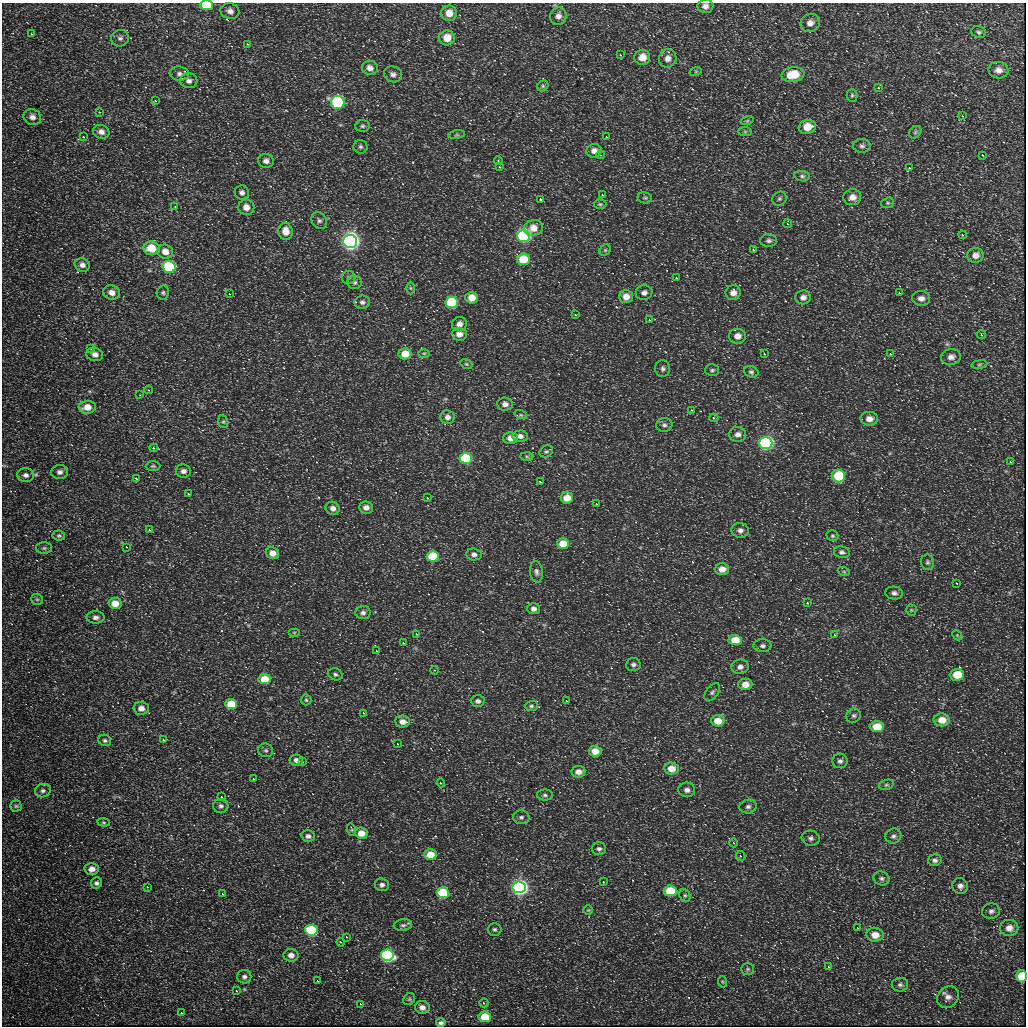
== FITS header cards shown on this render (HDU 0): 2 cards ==
NAXIS1  =                 1024
NAXIS2  =                 1024

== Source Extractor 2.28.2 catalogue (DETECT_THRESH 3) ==
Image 1024 x 1024 px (HDU 0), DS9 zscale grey, 1 PNG px = 1 image px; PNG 1028 x 1028 px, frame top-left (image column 1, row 1024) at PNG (2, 3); each listed source drawn as its Kron ellipse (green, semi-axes under 4 px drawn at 4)
Background 340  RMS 19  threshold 57.4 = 3 sigma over >= 5 px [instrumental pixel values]
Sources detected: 265; all 265 listed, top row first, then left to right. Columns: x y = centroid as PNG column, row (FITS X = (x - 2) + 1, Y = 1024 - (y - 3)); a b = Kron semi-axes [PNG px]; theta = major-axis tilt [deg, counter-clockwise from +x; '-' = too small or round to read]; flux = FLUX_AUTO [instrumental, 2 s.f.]
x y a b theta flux
206 5 6 5 - 4.6e+04
705 6 8 7 - 6.4e+03
230 11 9 8 - 6.3e+03
449 13 8 8 - 1.4e+04
558 16 9 8 - 8.0e+03
810 23 10 9 - 9.0e+03
979 32 7 6 - 2.6e+03
32 34 3 3 - 1.3e+03
120 38 9 8 - 4.4e+03
447 38 8 7 - 1.9e+04
248 44 3 3 - 1.0e+03
621 55 4 3 - 1.1e+03
642 57 8 7 - 1.5e+04
668 58 9 8 - 8.3e+03
370 68 8 7 - 7.5e+03
998 70 10 8 -4 8.1e+03
696 71 6 4 19 1.8e+03
179 74 9 7 -5 5.0e+03
393 74 9 8 - 5.6e+03
793 75 11 7 8 3.3e+04
189 81 8 7 - 5.5e+03
543 86 6 5 - 2.2e+03
879 88 4 4 - 1.6e+03
852 95 6 5 - 2.5e+03
156 101 3 3 - 3.0e+03
338 103 6 6 - 2.1e+05
99 112 4 3 - 1.0e+03
963 116 4 2 - 8.7e+02
32 117 9 8 - 6.8e+03
747 121 6 4 19 1.8e+03
362 126 7 5 2 2.8e+03
807 127 9 7 16 2.0e+04
101 132 8 7 - 6.8e+03
745 132 7 4 0 1.9e+03
915 132 7 5 46 2.5e+03
457 135 8 4 8 2.3e+03
84 137 3 2 - 2.9e+03
607 137 3 3 - 1.0e+03
862 146 9 7 -5 4.0e+03
360 147 7 7 - 3.1e+03
594 151 7 6 - 7.4e+03
600 155 4 3 - 1.8e+03
983 155 4 3 - 1.1e+03
266 161 8 7 - 5.6e+03
498 161 4 4 - 1.7e+03
500 167 3 3 - 1.1e+03
910 168 4 3 - 1.2e+03
802 176 8 5 -10 2.8e+03
242 193 7 7 - 4.6e+03
603 195 3 3 - 9.0e+02
852 197 9 8 - 1.1e+04
645 198 7 5 -11 2.4e+03
541 199 3 3 - 2.3e+03
779 199 7 6 - 3.1e+03
888 203 6 5 - 2.1e+03
600 204 6 4 -1 1.9e+03
175 207 2 2 - 1.0e+03
246 207 8 7 - 1.2e+04
319 220 9 7 -55 4.9e+03
788 224 4 3 - 2.3e+03
533 228 9 8 - 1.4e+04
286 231 8 7 - 1.5e+04
963 235 4 3 - 2.3e+03
524 236 6 6 - 4.7e+05
350 241 7 6 - 1.3e+06
769 241 8 6 1 3.8e+03
151 248 8 7 - 2.7e+04
605 250 6 5 - 2.1e+03
754 250 3 3 - 2.3e+03
165 252 8 7 - 1.2e+04
975 255 8 7 - 8.7e+03
523 259 6 6 - 3.8e+04
82 265 8 6 -23 6.0e+03
169 267 6 6 - 1.4e+05
348 278 7 6 - 2.8e+03
677 278 4 3 - 1.5e+03
355 282 7 7 - 3.1e+03
411 288 6 4 -89 2.0e+03
112 293 8 7 - 9.1e+03
163 293 7 6 - 2.7e+03
644 293 8 7 - 5.4e+03
733 293 7 7 - 8.5e+03
899 293 3 2 - 1.1e+03
230 294 3 3 - 8.0e+02
626 297 7 6 - 1.3e+04
803 297 8 7 - 6.5e+03
472 298 6 6 - 1.7e+04
921 298 9 7 -6 7.5e+03
362 302 8 6 6 4.3e+03
452 302 6 5 - 1.3e+05
576 315 3 3 - 4.4e+03
650 320 4 3 - 1.9e+03
459 324 7 7 - 8.1e+03
459 334 7 6 - 1.1e+04
982 335 4 4 - 2.2e+03
737 336 8 7 - 1.1e+04
91 349 3 3 - 3.4e+03
424 353 6 4 0 1.7e+03
95 354 8 6 -16 6.7e+03
405 354 6 5 - 2.2e+04
764 354 4 3 - 1.8e+03
891 354 4 3 - 2.5e+03
951 357 10 8 7 7.6e+03
466 364 6 4 -21 1.8e+03
979 364 8 4 9 2.3e+03
663 369 8 7 - 4.0e+03
712 370 7 6 - 2.8e+03
751 372 7 5 -19 2.9e+03
149 390 4 3 - 8.1e+02
140 395 3 2 - 7.0e+02
505 404 8 6 -6 6.4e+03
87 407 8 6 4 1.4e+04
692 410 3 3 - 1.1e+03
521 415 6 4 -18 1.7e+03
447 417 7 7 - 7.1e+03
714 418 4 4 - 2.0e+03
869 419 8 7 - 1.0e+04
223 422 6 5 - 1.9e+03
664 425 8 7 - 4.2e+03
738 434 8 7 - 7.1e+03
520 436 7 5 3 6.0e+03
511 438 7 6 - 1.1e+04
766 443 7 6 - 4.5e+05
154 448 4 3 - 2.3e+03
546 452 7 5 32 2.6e+03
527 457 6 4 -2 1.8e+03
466 458 6 5 - 1.6e+05
1011 462 3 3 - 2.0e+03
153 466 7 5 0 2.2e+03
183 471 7 6 - 5.4e+03
60 472 8 7 - 5.1e+03
26 475 8 7 - 5.3e+03
838 476 6 6 - 6.2e+04
137 479 4 3 - 2.2e+03
541 482 3 3 - 1.0e+04
189 494 3 3 - 6.3e+03
428 498 3 3 - 5.4e+03
567 498 6 5 - 2.0e+04
597 504 2 2 - 8.8e+02
366 507 7 6 - 7.3e+03
333 508 7 6 - 6.8e+03
150 530 4 3 - 2.5e+03
740 530 8 7 - 6.1e+03
59 536 6 5 - 2.2e+03
832 536 6 5 - 2.1e+03
563 544 6 5 - 2.7e+04
127 547 3 2 - 1.1e+03
44 548 8 5 0 2.6e+03
842 552 8 6 -12 3.6e+03
272 553 7 6 - 1.3e+04
474 554 8 6 -4 5.6e+03
433 556 6 5 - 6.5e+04
927 562 8 6 -80 3.3e+03
722 569 7 6 - 1.2e+04
536 572 11 6 -84 4.4e+03
844 572 6 4 -19 1.7e+03
956 583 3 2 - 7.7e+02
894 593 8 6 -6 4.6e+03
37 599 6 5 - 2.1e+03
115 603 6 5 - 1.6e+04
808 603 3 3 - 2.6e+03
534 609 6 5 - 6.2e+03
911 610 5 5 - 1.8e+03
363 613 7 6 - 4.3e+03
95 617 9 6 1 5.0e+03
294 632 6 4 0 1.9e+03
417 634 3 2 - 1.6e+03
835 635 3 3 - 1.5e+03
957 635 6 4 -46 1.7e+03
735 640 6 5 - 2.3e+04
404 643 2 2 - 1.2e+03
762 646 9 6 0 4.2e+03
377 651 3 3 - 8.1e+02
633 665 7 6 - 3.9e+03
740 667 8 7 - 7.0e+03
435 670 4 3 - 9.0e+02
335 674 7 6 - 3.0e+03
957 675 7 6 - 3.3e+04
265 679 6 5 - 3.0e+04
745 684 7 6 - 1.4e+04
712 692 10 6 54 3.7e+03
306 700 5 5 - 1.9e+03
478 701 7 6 - 5.0e+03
567 701 2 2 - 1.2e+03
231 704 6 5 - 4.1e+04
531 706 7 5 0 2.8e+03
141 708 7 6 - 8.2e+03
364 713 4 3 - 1.4e+03
854 716 7 7 - 3.5e+03
942 720 8 6 -2 1.7e+04
718 721 7 5 -3 1.9e+04
403 722 7 6 - 9.4e+03
877 727 7 5 -2 2.8e+04
105 740 6 5 - 2.7e+03
164 740 3 3 - 3.0e+03
398 744 4 2 - 8.2e+02
266 750 7 6 - 3.3e+03
595 751 6 5 - 1.8e+04
296 760 7 5 -9 6.8e+03
840 761 7 7 - 4.5e+03
303 762 3 3 - 5.3e+03
671 769 7 6 - 1.7e+04
578 772 7 5 7 1.0e+04
254 779 3 2 - 2.4e+03
441 783 4 3 - 1.4e+03
886 785 8 5 18 2.6e+03
687 790 8 7 - 5.4e+03
43 791 8 6 15 3.8e+03
545 795 8 5 -1 3.1e+03
222 797 3 3 - 2.0e+03
16 806 5 5 - 2.0e+03
221 806 7 7 - 4.1e+03
748 807 8 7 - 4.0e+03
521 817 8 7 - 3.9e+03
103 822 6 4 -6 1.7e+03
352 830 6 4 -72 1.6e+03
361 833 6 5 - 1.8e+04
308 836 7 6 - 4.4e+03
893 836 8 7 - 4.1e+03
811 838 9 7 -12 4.5e+03
734 843 4 3 - 9.6e+02
599 849 7 6 - 3.8e+03
430 855 6 5 - 2.4e+04
741 856 5 4 - 2.0e+03
935 860 7 6 - 3.9e+03
92 869 7 6 - 8.4e+03
881 878 8 6 -24 3.9e+03
604 882 3 3 - 1.8e+03
96 883 6 5 - 3.3e+03
382 885 7 6 - 4.5e+03
960 886 8 7 - 5.7e+03
148 887 4 3 - 1.1e+03
519 887 6 6 - 9.6e+05
670 891 6 5 - 5.3e+04
443 893 6 5 - 1.0e+05
223 894 3 3 - 9.8e+02
685 895 6 5 - 2.3e+03
588 910 5 4 - 1.6e+03
991 911 9 7 12 4.9e+03
403 925 9 5 8 3.7e+03
858 928 3 2 - 6.2e+02
1009 928 9 8 - 9.0e+03
494 929 7 6 - 2.7e+03
311 930 6 5 - 1.8e+05
875 935 8 7 - 1.3e+04
347 937 3 2 - 1.4e+03
341 942 4 3 - 1.4e+03
291 955 7 6 - 7.8e+03
387 955 6 5 - 4.1e+05
829 967 3 3 - 1.1e+03
748 969 6 6 - 2.4e+03
1022 976 6 5 - 4.7e+04
244 977 7 6 - 4.2e+03
318 981 3 2 - 2.7e+03
723 982 5 3 - 1.4e+03
900 985 8 7 - 4.0e+03
237 991 3 3 - 1.9e+03
948 997 12 10 41 8.4e+03
409 999 6 5 - 2.2e+03
484 1003 4 4 - 2.2e+03
361 1004 3 2 - 1.4e+03
422 1007 7 6 - 7.2e+03
182 1013 3 3 - 1.8e+03
485 1017 6 5 - 3.3e+04
441 1023 5 3 - 2.7e+03
At the frame edge (FLAGS 8, measured only in part): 1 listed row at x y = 206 5